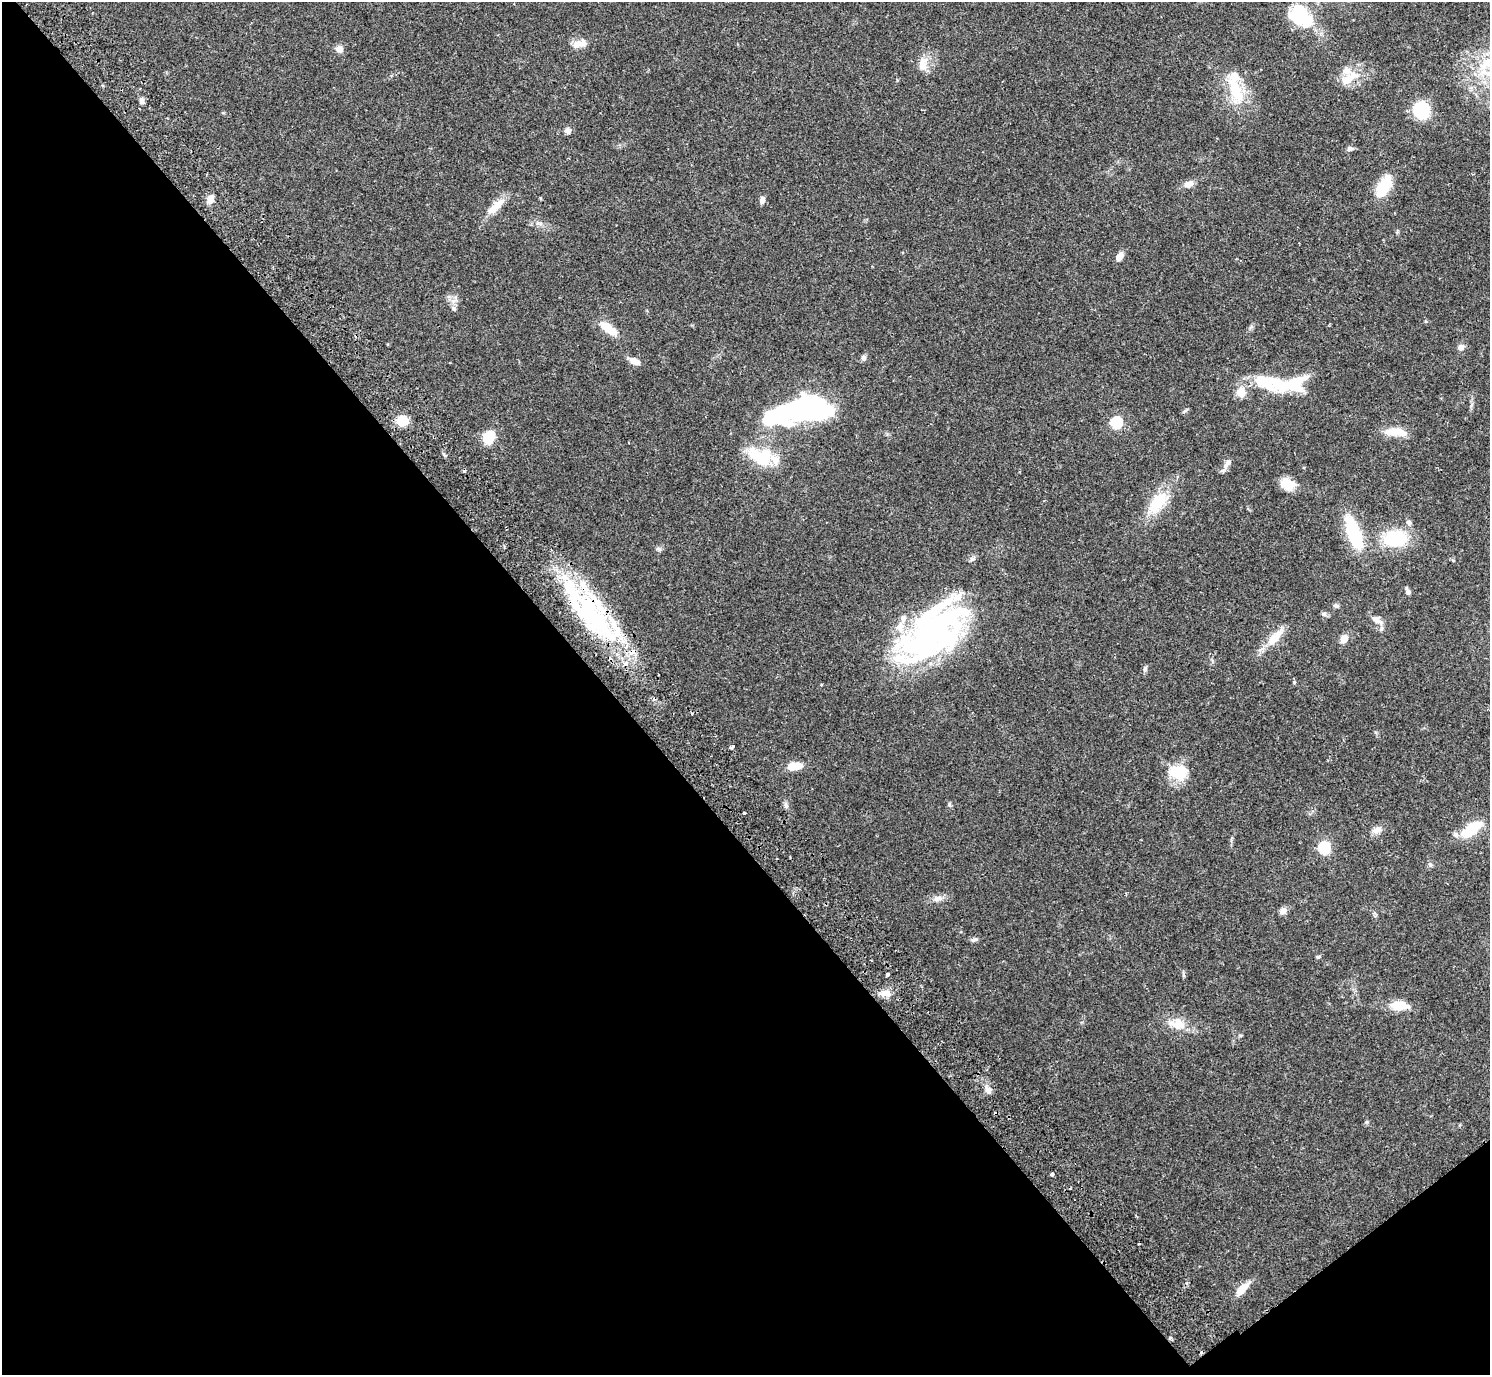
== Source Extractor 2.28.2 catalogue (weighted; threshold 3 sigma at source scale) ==
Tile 14 of 4 x 4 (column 2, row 4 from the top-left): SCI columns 1536-3023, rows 202-1574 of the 6050 x 6033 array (HDU 1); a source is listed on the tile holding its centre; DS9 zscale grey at full resolution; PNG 1492 x 1377 px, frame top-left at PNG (2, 2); no overlay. Shown black and unused: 42% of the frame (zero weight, under 2 of 3 exposures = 3% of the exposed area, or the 3 px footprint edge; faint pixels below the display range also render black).
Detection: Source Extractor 2.28.2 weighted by HDU 2 'WHT'; one run over the whole footprint, this tile lists its part. Background 0.108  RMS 0.0067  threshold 0.03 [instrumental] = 3 sigma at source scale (4.5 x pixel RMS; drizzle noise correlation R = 1.50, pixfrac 1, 0.05/0.05 arcsec/px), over >= 5 px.
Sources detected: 100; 9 inside a brighter object's white glare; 7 cosmic-ray / hot-pixel residue — not listed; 13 inside a brighter listed object's ellipse — not listed separately; the other 71 listed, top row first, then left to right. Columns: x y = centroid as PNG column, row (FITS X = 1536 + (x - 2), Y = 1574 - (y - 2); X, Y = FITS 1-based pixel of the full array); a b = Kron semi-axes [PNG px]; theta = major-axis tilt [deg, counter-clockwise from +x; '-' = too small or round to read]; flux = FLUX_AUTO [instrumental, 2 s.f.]
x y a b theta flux
1300 13 19 19 - 33
577 43 20 8 30 5.8
339 49 8 8 - 4.1
1489 62 33 14 29 24
923 66 14 12 90 6.4
1349 79 30 10 33 11
1236 90 41 15 -68 24
142 101 9 5 -58 1.9
1421 110 13 12 - 46
568 131 7 7 - 2.9
1350 149 9 6 10 1.9
1188 184 11 7 17 5.1
1384 186 29 13 61 19
210 199 9 7 80 5.7
762 200 8 6 83 2.7
496 206 31 8 43 9.5
1119 256 11 6 59 4.3
453 308 7 6 - 1.7
610 330 18 11 -38 8.9
1461 347 8 7 - 2.7
864 358 8 6 76 1.8
634 361 13 7 -28 5.2
1263 381 26 17 -4 17
1294 383 33 17 24 23
1241 392 12 10 -78 8
799 406 55 19 12 70
402 421 10 9 - 14
1116 423 6 6 - 64
1395 432 27 9 -1 11
488 437 13 10 57 17
760 456 31 19 -16 30
1227 464 16 6 54 3.5
1288 484 18 12 -23 9.4
1158 502 20 11 56 27
1408 522 7 6 - 1.7
1353 531 39 17 -72 33
1395 538 20 14 7 38
659 549 6 6 - 1.5
972 559 8 6 0 1.7
1408 591 10 5 -63 1.7
1336 606 7 5 -21 1.3
1324 614 7 6 - 1.7
593 617 67 32 -59 99
1377 620 18 7 -33 3.8
929 633 98 34 33 120
1275 638 32 11 49 12
1344 639 10 8 57 4.8
1145 669 8 5 83 1.6
1294 682 4 4 - 1.1
692 714 3 3 - 1.5
732 747 4 3 - 1.5
794 766 16 8 6 9.7
1178 772 25 19 2 19
949 804 6 4 -73 0.95
786 805 8 6 -71 1.7
744 813 3 3 - 1.8
1471 829 28 12 36 19
1377 830 13 9 20 3.8
1324 848 6 6 - 81
1430 864 6 5 - 1.3
939 898 9 6 -12 2.7
1283 911 10 7 33 3.4
974 940 10 4 5 1.5
1318 957 5 4 - 0.96
888 974 3 3 - 5.2
885 993 14 8 9 5.3
1399 1005 19 10 -1 13
1179 1024 19 15 -18 11
988 1090 10 7 -78 3.1
1052 1174 3 3 - 2.8
1243 1288 20 8 47 7.9
Overlapping masked pixels (flux is a lower limit): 1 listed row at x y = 593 617
Isophote crosses this tile's border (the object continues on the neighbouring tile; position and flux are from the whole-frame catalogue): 1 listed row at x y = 1489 62